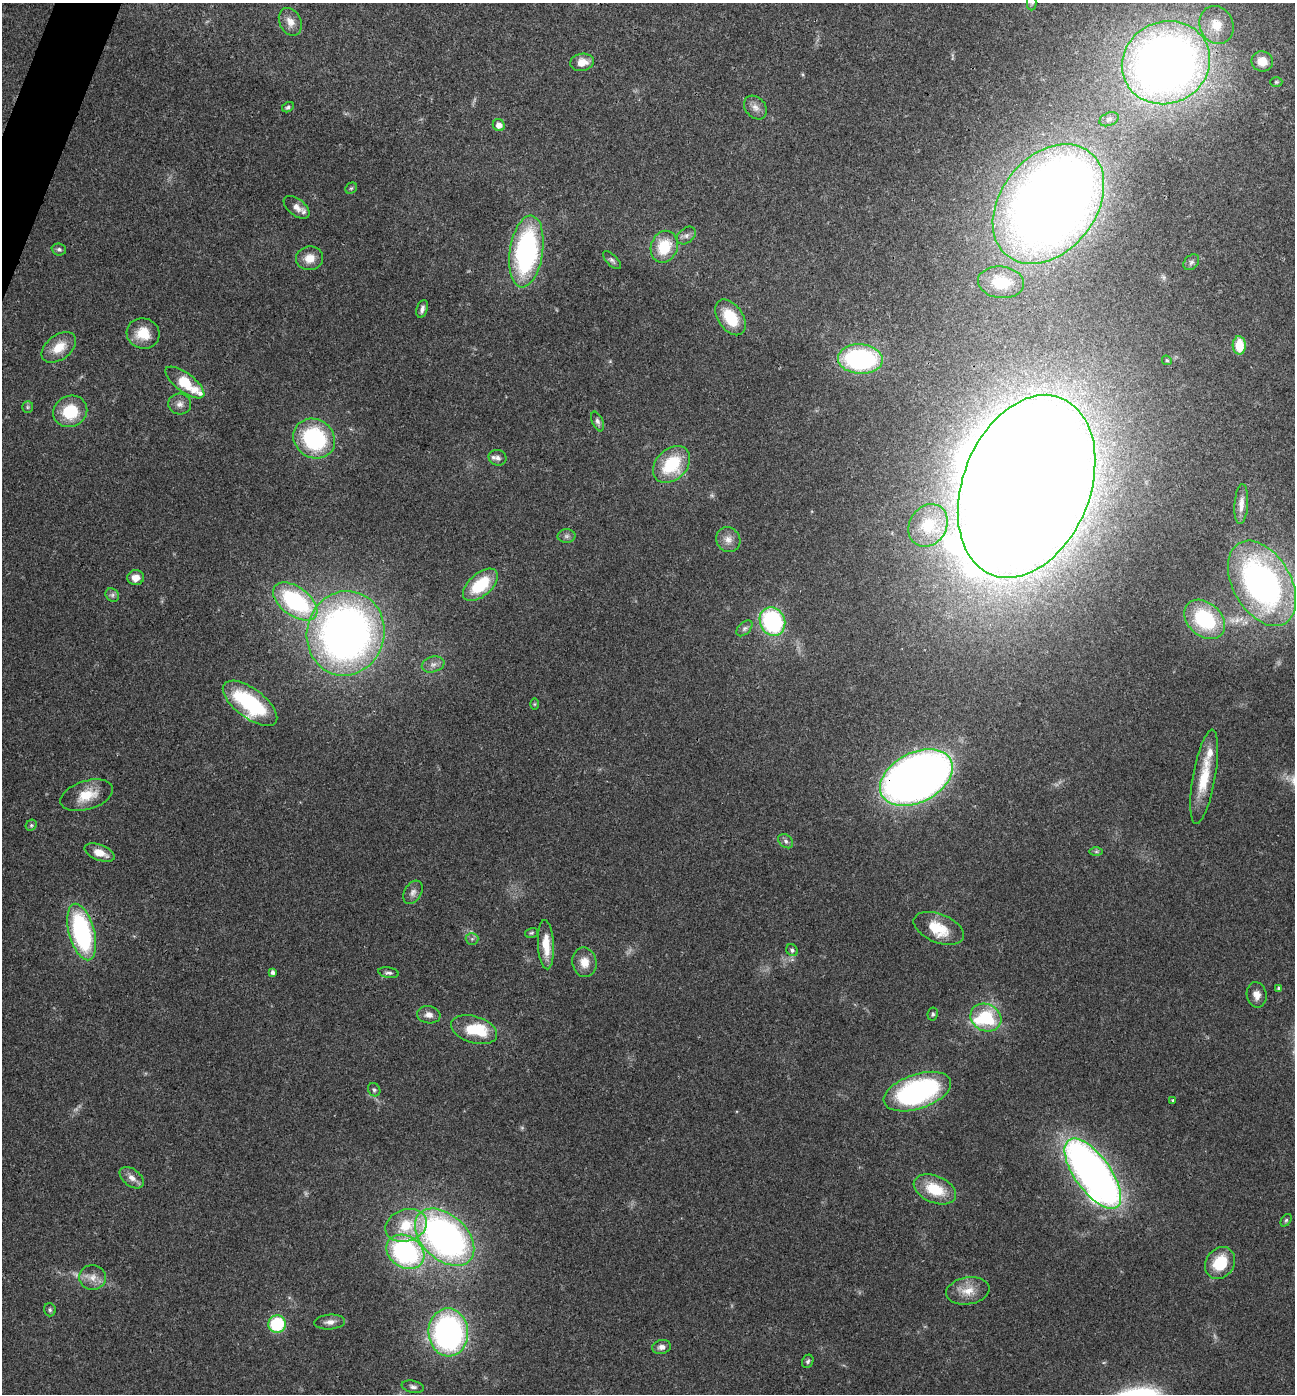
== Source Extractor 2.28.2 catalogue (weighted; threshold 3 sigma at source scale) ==
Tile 11 of 4 x 4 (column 3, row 3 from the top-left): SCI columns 2727-4019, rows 1399-2790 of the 5586 x 5576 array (HDU 1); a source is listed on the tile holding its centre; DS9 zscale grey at full resolution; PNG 1297 x 1396 px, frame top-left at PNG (2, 3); each listed source drawn as its Kron ellipse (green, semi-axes under 4 px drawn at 4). Shown black and unused: <1% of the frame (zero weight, under 3 of 4 exposures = <1% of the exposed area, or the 3 px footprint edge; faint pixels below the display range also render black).
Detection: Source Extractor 2.28.2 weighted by HDU 2 'WHT'; one run over the whole footprint, this tile lists its part. Background 0.0568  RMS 0.0051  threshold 0.0228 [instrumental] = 3 sigma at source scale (4.5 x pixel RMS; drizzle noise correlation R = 1.50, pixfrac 1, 0.05/0.05 arcsec/px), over >= 5 px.
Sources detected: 110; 3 too faint to see at this stretch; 5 inside a brighter object's white glare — neither listed nor drawn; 5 inside a brighter listed object's ellipse — not listed separately; the other 97 listed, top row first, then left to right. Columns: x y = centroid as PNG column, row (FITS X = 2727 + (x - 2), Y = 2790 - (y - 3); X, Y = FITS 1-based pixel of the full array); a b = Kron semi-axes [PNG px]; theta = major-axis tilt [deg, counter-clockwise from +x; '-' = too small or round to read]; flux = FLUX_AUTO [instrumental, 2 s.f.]
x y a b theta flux
1032 3 7 4 -90 1.4
290 22 14 10 -63 4.8
1216 25 19 16 -67 12
1262 61 11 10 - 7.8
582 62 12 8 9 6
1166 63 45 41 25 460
1276 82 6 5 - 0.8
288 107 6 5 - 1
755 107 13 10 -50 3.4
1109 119 10 6 23 1.7
499 125 6 5 - 3.7
351 188 6 5 - 0.81
1048 204 66 47 51 870
297 207 15 8 -38 3.5
686 236 10 7 39 2.3
664 247 16 13 70 18
59 249 7 6 - 1.3
526 251 36 16 82 100
310 258 13 11 9 6.5
612 260 11 5 -45 1.5
1191 262 9 6 45 1.4
1001 282 23 16 -6 18
422 309 9 5 73 2
730 317 20 12 -55 18
143 333 16 15 - 11
1239 345 9 6 -88 13
59 347 19 12 37 9.7
860 359 22 14 -3 77
1167 360 5 4 - 0.75
185 382 23 9 -37 18
180 404 11 10 - 3.1
28 407 6 5 - 0.88
70 411 17 15 27 21
598 421 10 5 -66 1.6
314 439 22 19 -34 55
498 458 9 8 - 2
671 465 21 15 44 27
1027 486 95 63 68 3000
1241 504 20 7 86 4.4
928 525 22 18 57 15
566 536 9 6 1 1.8
728 540 13 11 -53 4.2
136 578 8 7 - 4.8
1262 583 46 29 -60 180
480 585 21 11 41 23
112 595 7 6 - 1.5
295 601 25 14 -36 65
1205 619 23 16 -42 39
772 621 14 12 -65 65
744 628 9 6 44 1.5
345 633 42 39 76 330
433 664 11 7 16 2.7
250 703 32 14 -37 55
534 704 6 4 89 0.52
1204 777 48 11 80 18
916 778 39 25 27 490
87 795 27 14 17 12
31 825 6 5 - 0.86
786 841 8 6 -42 1.5
1096 851 7 4 0 0.93
99 852 16 8 -20 6.7
413 892 12 8 60 2.7
939 928 26 14 -22 12
82 932 29 12 -75 80
531 933 6 5 - 0.81
472 939 6 6 - 1.1
546 945 25 8 -87 10
792 950 6 5 - 1.2
584 962 15 12 -78 6.3
273 972 4 4 - 1.7
389 973 10 5 -11 1.5
1278 988 4 4 - 0.85
1257 995 13 10 -80 4
933 1014 6 5 - 1
429 1015 12 8 -9 3.2
986 1017 16 13 -27 31
474 1030 24 13 -17 20
374 1090 7 6 - 1
917 1092 35 17 18 99
1173 1100 3 2 - 1.2
1093 1174 41 18 -54 360
132 1178 14 8 -37 3.8
935 1189 22 13 -23 17
1286 1220 7 4 54 0.78
406 1225 21 16 18 19
445 1237 34 22 -43 220
405 1252 20 15 -33 92
1220 1263 17 14 54 18
92 1277 13 12 - 5.3
968 1291 22 13 9 8.1
50 1310 6 6 - 1
330 1322 15 7 4 3.1
277 1324 9 8 - 30
448 1332 24 20 -87 140
662 1347 9 7 10 2.2
808 1361 7 5 64 1
413 1387 11 6 -12 1.9
Overlapping masked pixels (flux is a lower limit): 4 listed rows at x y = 1048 204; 1027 486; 916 778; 1093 1174
Isophote crosses this tile's border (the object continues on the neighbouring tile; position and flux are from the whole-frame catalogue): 1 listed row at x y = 1032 3